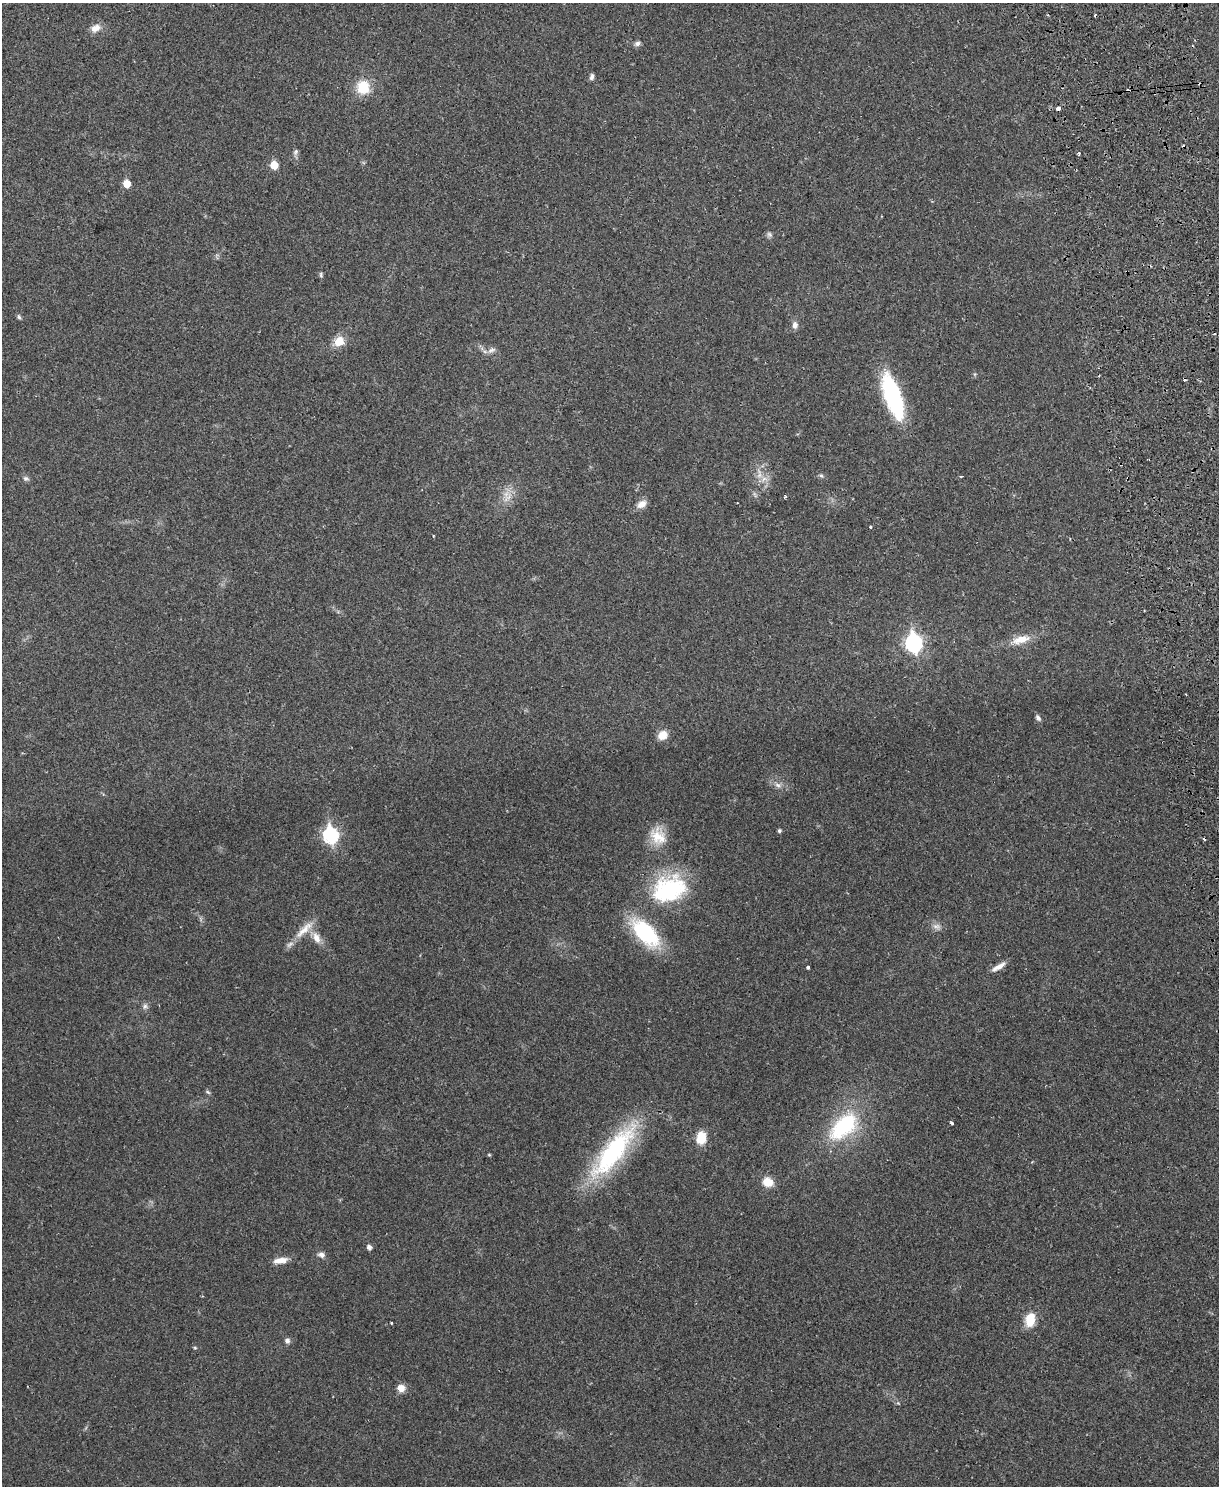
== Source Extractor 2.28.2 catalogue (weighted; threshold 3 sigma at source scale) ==
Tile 6 of 4 x 3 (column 2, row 2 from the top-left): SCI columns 1273-2489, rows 1641-3124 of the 4981 x 4874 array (HDU 1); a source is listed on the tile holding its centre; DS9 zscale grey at full resolution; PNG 1221 x 1488 px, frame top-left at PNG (2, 3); no overlay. Shown black and unused: <1% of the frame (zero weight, under 2 of 3 exposures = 3% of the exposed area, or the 3 px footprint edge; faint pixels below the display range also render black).
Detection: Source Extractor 2.28.2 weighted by HDU 2 'WHT'; one run over the whole footprint, this tile lists its part. Background 0.0313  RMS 0.0043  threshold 0.0194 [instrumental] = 3 sigma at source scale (4.5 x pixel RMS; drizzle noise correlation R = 1.50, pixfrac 1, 0.05/0.05 arcsec/px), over >= 5 px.
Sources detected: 63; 9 cosmic-ray / hot-pixel residue — not listed; the other 54 listed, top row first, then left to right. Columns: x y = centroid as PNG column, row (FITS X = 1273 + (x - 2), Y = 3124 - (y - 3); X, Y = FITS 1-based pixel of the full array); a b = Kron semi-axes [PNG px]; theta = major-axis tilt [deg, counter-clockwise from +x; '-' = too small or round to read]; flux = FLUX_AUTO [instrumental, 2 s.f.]
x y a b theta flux
96 28 14 10 26 3.4
637 43 8 6 19 1.3
592 77 7 4 73 1.3
363 87 16 15 - 10
1058 109 4 3 - 4.1
296 152 9 6 64 1.1
1079 153 4 3 - 0.56
274 165 5 5 - 9.6
127 184 5 5 - 8.4
769 234 8 6 -56 1
321 275 8 4 -90 0.7
19 317 6 5 - 0.83
795 325 10 7 89 1.9
339 341 13 11 37 5.7
492 350 12 6 25 1.7
892 396 48 15 -71 47
821 476 6 5 - 0.8
961 476 3 2 - 0.71
26 478 8 6 -22 1.2
764 479 8 6 31 2
507 498 17 7 45 3.6
642 504 12 8 35 3.4
871 527 3 3 - 1.6
1021 640 28 10 16 7.1
914 643 9 7 -80 120
1038 718 9 5 -51 1.1
663 735 11 9 31 4.8
778 785 9 7 -33 1.9
779 831 4 4 - 0.86
330 835 8 7 - 75
658 836 24 19 -56 9.4
669 889 44 31 21 41
936 926 10 7 -6 2
304 929 36 9 43 7.1
645 933 31 16 -46 39
316 938 18 9 -65 4.4
808 967 3 3 - 1
998 967 20 6 31 3
145 1006 8 7 - 1.3
208 1092 8 4 -28 0.66
951 1123 4 3 - 0.94
844 1126 40 22 41 37
701 1138 12 9 84 8.2
613 1152 76 23 52 56
489 1155 4 4 - 0.44
768 1182 10 9 - 6.6
369 1247 5 4 - 1.9
321 1255 9 6 -10 1.8
280 1260 18 7 9 3.9
1030 1320 12 9 76 9.9
391 1323 3 2 - 0.46
287 1341 6 6 - 1.5
195 1348 5 4 - 0.48
401 1388 8 8 - 3.6